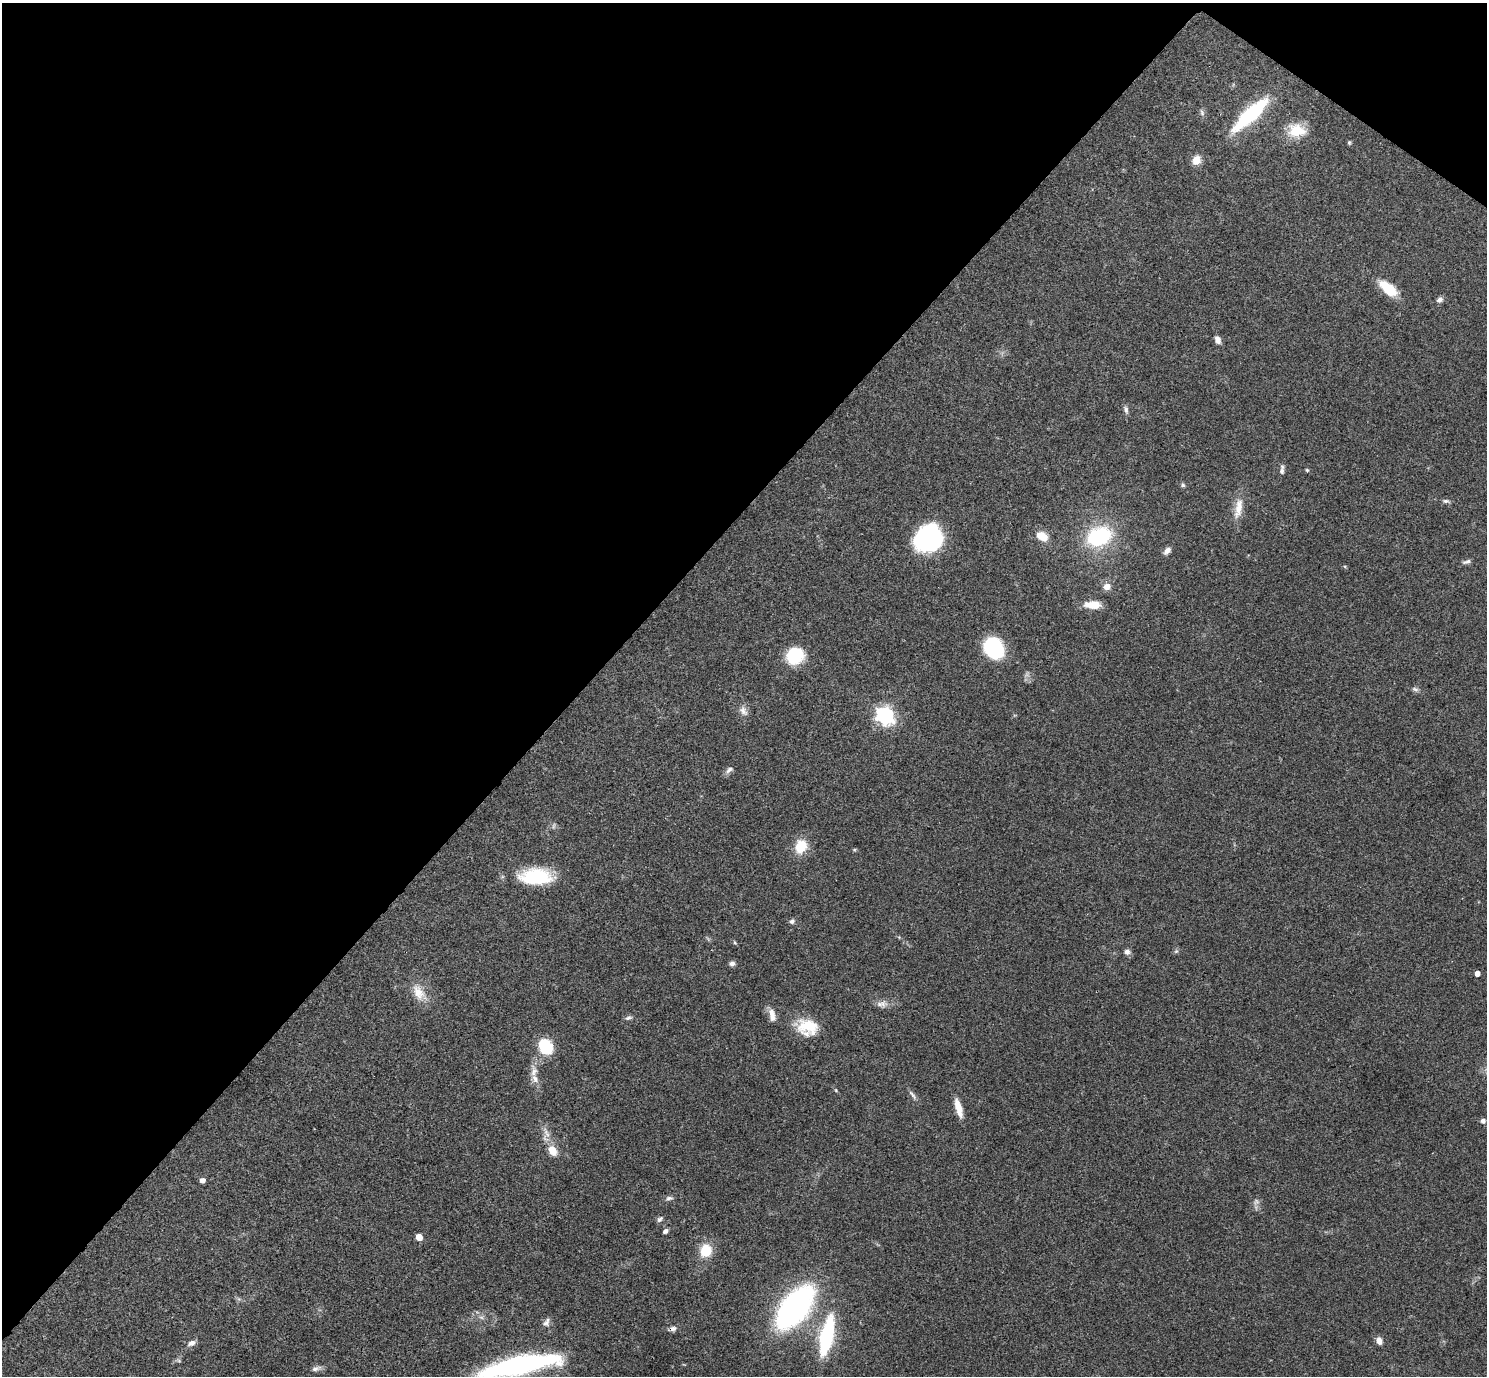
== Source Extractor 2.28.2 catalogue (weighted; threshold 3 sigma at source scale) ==
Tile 2 of 4 x 4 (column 2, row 1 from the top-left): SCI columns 1488-2972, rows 4278-5651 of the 5943 x 5946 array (HDU 1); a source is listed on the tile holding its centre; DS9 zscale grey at full resolution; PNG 1489 x 1378 px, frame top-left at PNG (2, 3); no overlay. Shown black and unused: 41% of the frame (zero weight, under 3 of 4 exposures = <1% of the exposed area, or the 3 px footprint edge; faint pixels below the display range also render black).
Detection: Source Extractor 2.28.2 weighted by HDU 2 'WHT'; one run over the whole footprint, this tile lists its part. Background 0.0766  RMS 0.0062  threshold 0.0279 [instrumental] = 3 sigma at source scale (4.5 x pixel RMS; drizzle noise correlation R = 1.50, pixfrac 1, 0.05/0.05 arcsec/px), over >= 5 px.
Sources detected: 69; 3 too faint to see at this stretch — not listed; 2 inside a brighter listed object's ellipse — not listed separately; the other 64 listed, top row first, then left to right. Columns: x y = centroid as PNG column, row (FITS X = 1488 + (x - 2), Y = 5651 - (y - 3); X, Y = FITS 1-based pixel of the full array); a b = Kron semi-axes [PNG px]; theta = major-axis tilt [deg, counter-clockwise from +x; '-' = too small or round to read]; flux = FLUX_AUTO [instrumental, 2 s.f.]
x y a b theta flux
1202 112 10 5 -72 1.7
1250 115 55 14 43 44
1297 131 21 16 -4 15
1349 143 6 4 -90 0.86
1196 160 11 9 60 6.4
1388 288 24 11 -39 16
1440 300 9 7 35 2.1
1218 340 9 6 -68 3.2
1126 409 11 6 -72 1.9
1307 470 5 5 - 0.77
1282 471 9 6 -88 2.1
1183 485 6 6 - 1.1
1446 501 10 5 -8 1.5
1238 508 31 10 80 9.5
1042 536 10 7 -29 12
1099 536 26 20 21 52
929 538 29 25 45 73
1167 551 10 6 46 3.1
1467 562 12 5 15 1.9
1107 586 9 8 - 4.4
1092 605 19 9 -1 9.4
994 648 17 14 -48 55
794 656 14 12 42 37
1415 689 10 5 -18 1.7
743 711 15 9 -59 3.9
885 715 7 7 - 240
729 770 13 6 39 2.3
801 846 16 13 64 14
854 850 6 3 19 0.71
536 877 37 18 0 35
792 921 7 6 - 1.6
735 943 6 4 -58 0.83
1127 951 7 7 - 2.7
1176 951 7 5 43 1.2
732 963 7 6 - 2.1
1477 973 4 4 - 4.8
419 993 26 14 -56 11
883 1003 13 9 -11 3.9
771 1013 12 9 -88 4.7
628 1018 10 5 19 1.7
808 1026 29 18 -11 20
545 1046 14 12 -57 26
534 1071 20 9 88 6.3
836 1090 5 3 - 0.58
913 1095 17 5 -52 2.2
958 1108 22 7 -73 8.5
1483 1121 5 5 - 2.4
546 1132 19 6 -61 4.4
552 1150 12 9 -56 8.3
202 1180 5 4 - 3.5
669 1198 10 5 2 1.7
660 1219 9 6 41 1.6
665 1231 7 5 35 1.8
419 1237 5 5 - 8.5
706 1250 12 11 - 16
795 1307 34 18 51 220
546 1323 10 9 - 2.7
673 1329 8 6 8 2.3
827 1336 45 14 78 50
1379 1341 9 6 -61 3.5
191 1343 10 6 20 3
179 1361 7 4 -19 0.95
519 1365 70 15 11 150
316 1368 14 6 15 2.7
Overlapping masked pixels (flux is a lower limit): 1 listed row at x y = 673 1329
Isophote crosses this tile's border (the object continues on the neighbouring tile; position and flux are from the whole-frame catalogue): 1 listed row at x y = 519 1365